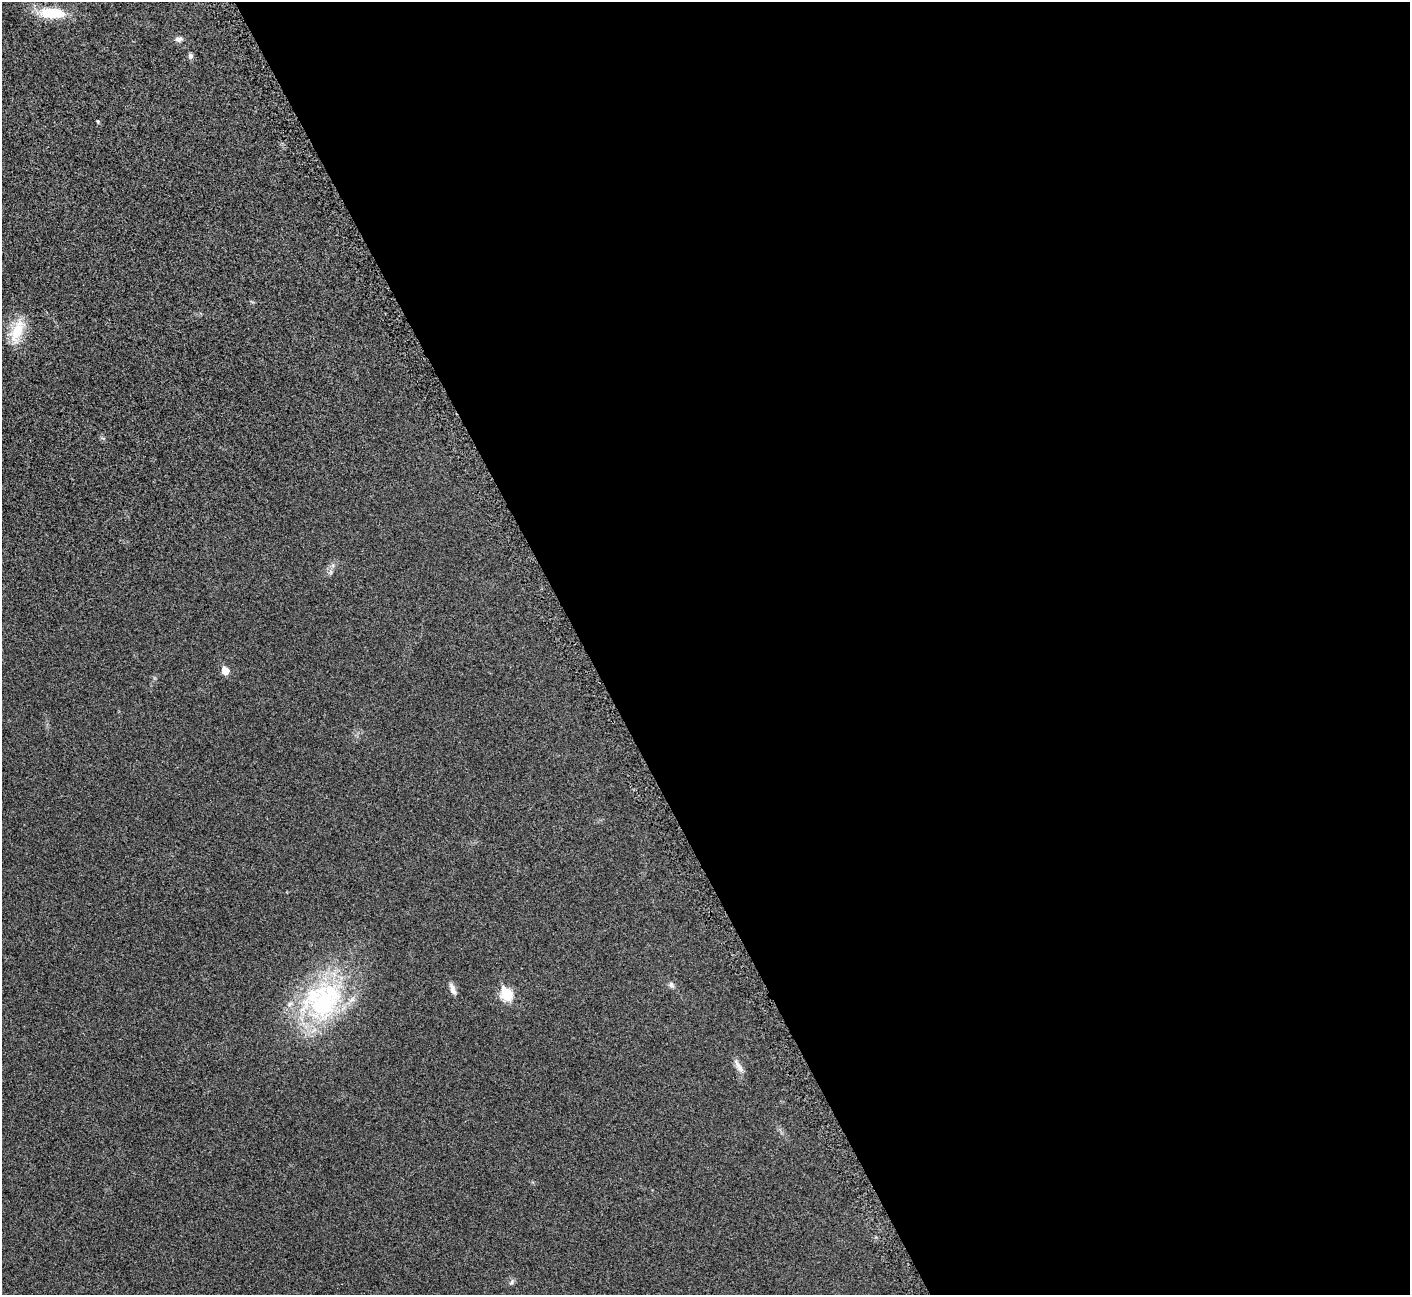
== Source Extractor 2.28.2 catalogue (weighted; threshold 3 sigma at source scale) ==
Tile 8 of 4 x 4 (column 4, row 2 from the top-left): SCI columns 4314-5721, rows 2834-4126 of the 5816 x 5795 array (HDU 1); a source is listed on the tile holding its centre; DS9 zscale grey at full resolution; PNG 1412 x 1297 px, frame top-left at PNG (2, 2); no overlay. Shown black and unused: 59% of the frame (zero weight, under 3 of 5 exposures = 5% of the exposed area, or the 3 px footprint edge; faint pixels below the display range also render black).
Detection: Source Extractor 2.28.2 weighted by HDU 2 'WHT'; one run over the whole footprint, this tile lists its part. Background 0.0258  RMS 0.006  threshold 0.0271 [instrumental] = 3 sigma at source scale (4.5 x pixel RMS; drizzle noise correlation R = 1.50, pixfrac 1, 0.05/0.05 arcsec/px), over >= 5 px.
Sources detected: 14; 2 inside a brighter listed object's ellipse — not listed separately; the other 12 listed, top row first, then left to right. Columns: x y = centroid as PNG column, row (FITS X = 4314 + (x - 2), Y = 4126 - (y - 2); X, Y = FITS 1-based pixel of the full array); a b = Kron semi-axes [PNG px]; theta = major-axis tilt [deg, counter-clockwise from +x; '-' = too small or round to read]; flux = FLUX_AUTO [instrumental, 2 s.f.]
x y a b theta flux
52 13 30 11 -2 20
178 39 8 7 - 2.1
190 56 7 6 - 1.6
98 121 4 4 - 0.73
17 331 36 14 70 14
225 671 6 5 - 9.1
671 985 9 6 -69 1.6
453 989 15 6 -68 2.9
506 994 7 6 - 40
325 1002 65 42 51 86
739 1067 23 6 -60 3.4
512 1282 8 5 71 1.2